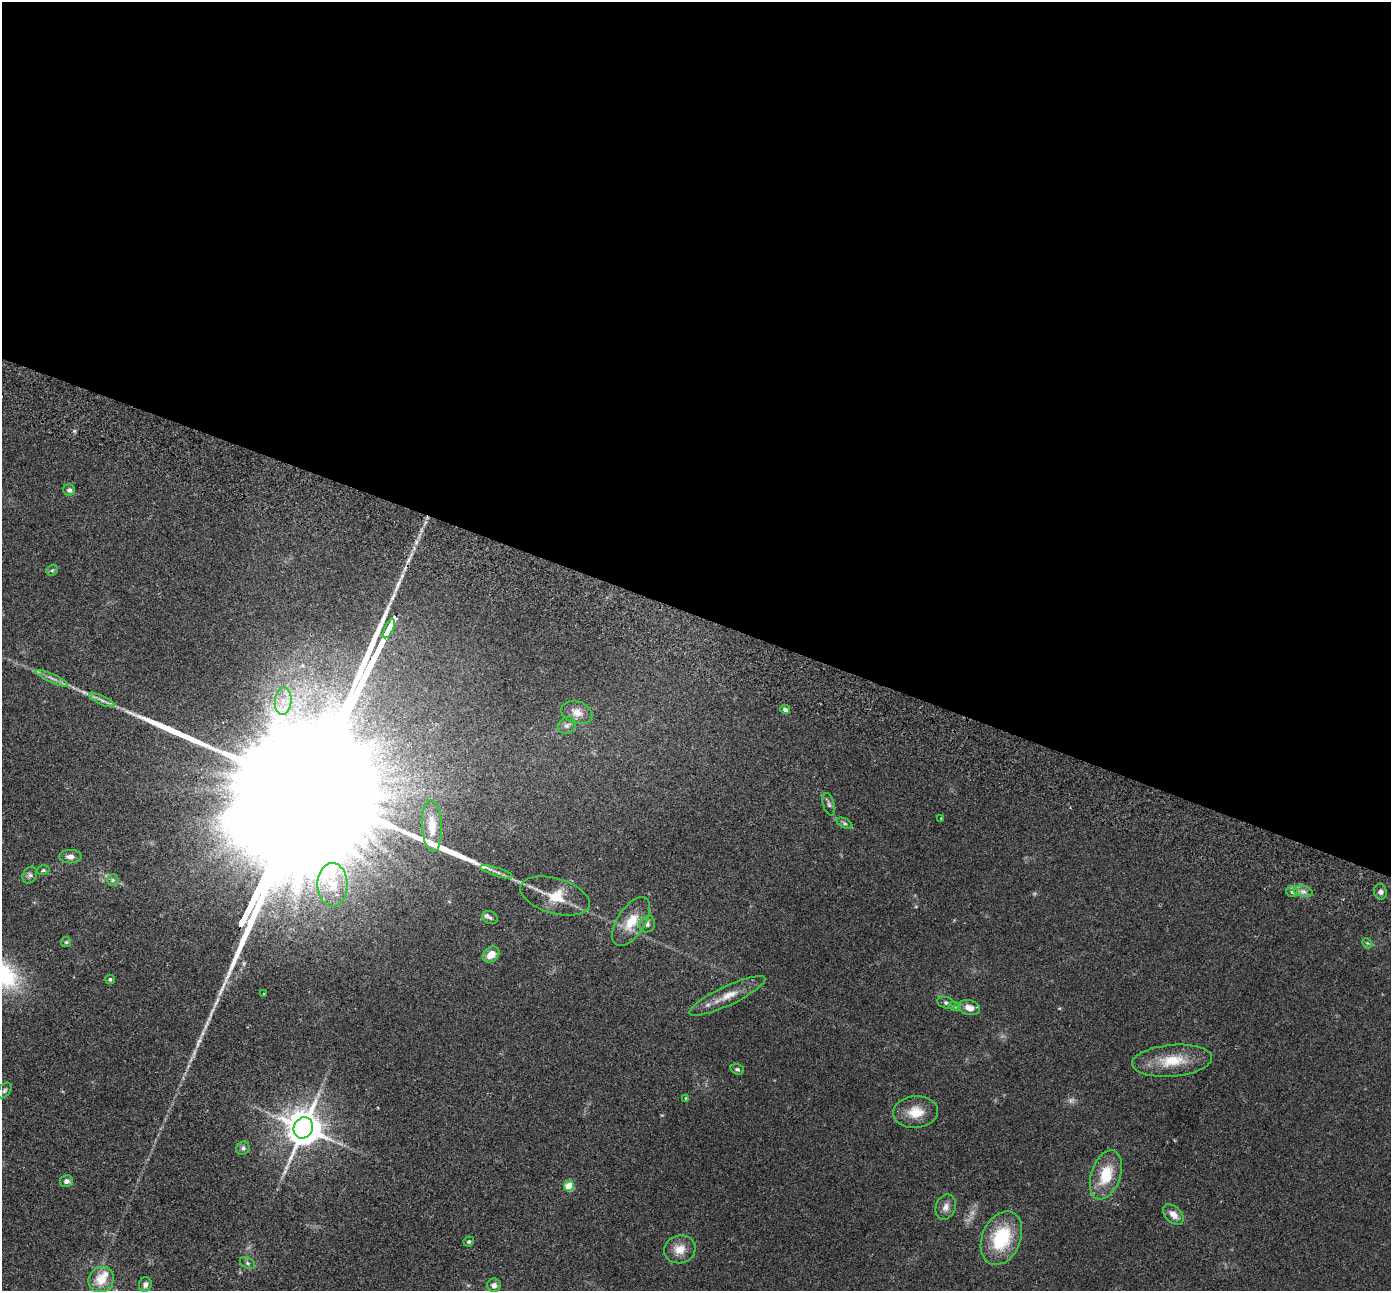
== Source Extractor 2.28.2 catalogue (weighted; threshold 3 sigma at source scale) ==
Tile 3 of 4 x 4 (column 3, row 1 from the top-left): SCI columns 2804-4192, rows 4063-5351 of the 5610 x 5679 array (HDU 1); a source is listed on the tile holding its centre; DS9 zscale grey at full resolution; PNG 1393 x 1293 px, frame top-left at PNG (2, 2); each listed source drawn as its Kron ellipse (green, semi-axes under 4 px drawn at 4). Shown black and unused: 48% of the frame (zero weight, under 2 of 3 exposures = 3% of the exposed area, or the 3 px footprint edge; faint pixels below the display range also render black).
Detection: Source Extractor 2.28.2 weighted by HDU 2 'WHT'; one run over the whole footprint, this tile lists its part. Background 0.109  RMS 0.0092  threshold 0.0414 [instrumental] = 3 sigma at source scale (4.5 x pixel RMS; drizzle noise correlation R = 1.50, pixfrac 1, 0.05/0.05 arcsec/px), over >= 5 px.
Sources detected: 60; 2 too faint to see at this stretch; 3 long thin detections or spike segments (spike, bleed or trail) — neither listed nor drawn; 1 inside a brighter listed object's ellipse — not listed separately; the other 54 listed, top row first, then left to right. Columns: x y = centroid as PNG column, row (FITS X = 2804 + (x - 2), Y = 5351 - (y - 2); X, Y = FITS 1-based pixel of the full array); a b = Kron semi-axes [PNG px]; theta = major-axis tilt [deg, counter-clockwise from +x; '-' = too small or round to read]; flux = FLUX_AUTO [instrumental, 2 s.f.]
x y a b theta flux
69 490 6 5 - 3
52 570 6 5 - 1.3
389 628 10 3 65 1900
52 678 18 4 -24 4
102 700 14 4 -26 3.4
283 701 13 8 85 10
785 709 5 4 - 3.4
577 712 16 11 -19 8.7
567 725 9 8 - 3.3
829 804 11 5 -74 2.5
941 818 3 2 - 0.89
844 823 8 4 -27 1.6
432 826 26 10 -87 17
70 857 11 6 -1 4.4
43 870 6 4 16 1.6
496 872 17 4 -17 3.6
30 875 9 6 60 2.8
113 880 6 5 - 2
333 885 22 15 -89 19
1292 891 6 5 - 2.3
1303 891 10 5 -13 3.8
1380 892 8 6 -74 2.9
555 896 36 17 -16 25
490 918 8 6 -25 2.5
631 922 28 13 57 20
647 924 8 7 - 3.3
66 942 5 5 - 1.2
1367 943 6 4 -45 1.3
491 954 9 7 39 11
110 979 5 4 - 1.4
264 994 3 3 - 2.2
727 996 42 9 25 16
946 1003 9 5 -18 2.5
955 1007 6 4 -19 1.4
969 1008 11 7 -15 7.2
1172 1061 40 16 5 28
737 1069 7 5 -20 1.8
4 1090 9 6 51 2.1
686 1098 3 3 - 0.99
916 1112 22 16 5 17
303 1128 11 9 66 2300
243 1148 7 6 - 2.3
1106 1175 25 14 71 28
66 1181 7 6 - 3.4
569 1186 5 5 - 34
946 1207 13 10 68 5.7
1173 1215 12 7 -43 7.1
1001 1238 28 19 67 51
469 1241 5 4 - 1.5
680 1249 16 14 17 11
247 1263 8 5 -27 2.1
101 1279 13 12 - 16
145 1285 7 6 - 3.4
494 1285 7 6 - 3.9
Isophote crosses this tile's border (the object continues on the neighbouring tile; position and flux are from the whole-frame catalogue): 1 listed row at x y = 101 1279